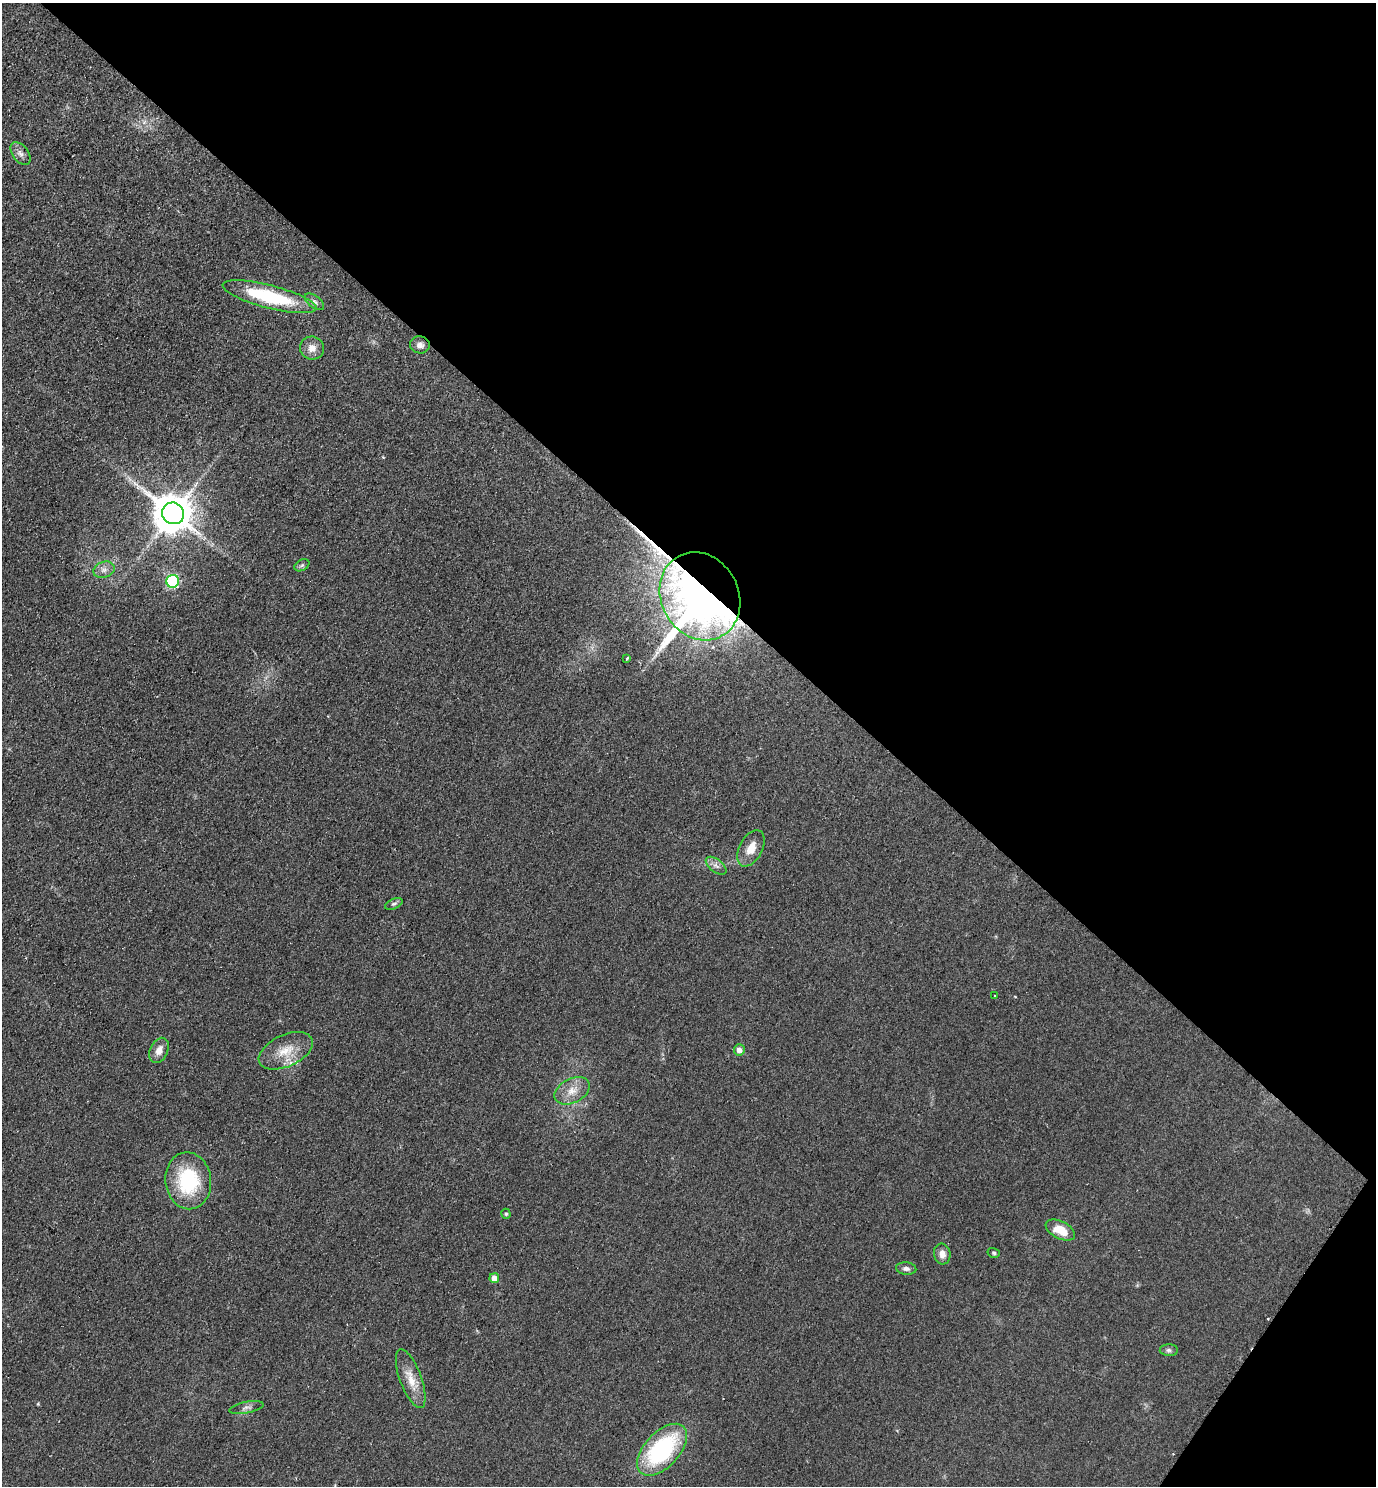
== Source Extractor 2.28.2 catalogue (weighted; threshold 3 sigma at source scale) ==
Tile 8 of 4 x 4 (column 4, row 2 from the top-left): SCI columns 4280-5653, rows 2980-4463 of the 5962 x 5951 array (HDU 1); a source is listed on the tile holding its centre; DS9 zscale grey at full resolution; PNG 1378 x 1488 px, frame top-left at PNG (2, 3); each listed source drawn as its Kron ellipse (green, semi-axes under 4 px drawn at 4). Shown black and unused: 40% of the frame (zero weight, under 2 of 3 exposures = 2% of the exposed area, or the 3 px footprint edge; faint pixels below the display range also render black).
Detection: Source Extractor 2.28.2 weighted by HDU 2 'WHT'; one run over the whole footprint, this tile lists its part. Background 0.0787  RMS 0.011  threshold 0.0515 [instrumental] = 3 sigma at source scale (4.5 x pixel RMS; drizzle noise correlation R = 1.50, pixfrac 1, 0.05/0.05 arcsec/px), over >= 5 px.
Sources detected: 33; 3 cosmic-ray / hot-pixel residue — neither listed nor drawn; the other 30 listed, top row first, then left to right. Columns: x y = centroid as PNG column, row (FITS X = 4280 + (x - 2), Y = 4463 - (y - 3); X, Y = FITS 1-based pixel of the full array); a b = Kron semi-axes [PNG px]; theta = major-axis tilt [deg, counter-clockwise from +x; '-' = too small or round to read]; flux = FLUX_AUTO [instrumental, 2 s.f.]
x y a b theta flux
20 153 13 7 -52 6
269 297 48 11 -14 95
315 302 11 6 -38 4
420 345 10 8 -9 5.8
312 348 12 11 - 9.5
173 513 11 10 - 3400
302 565 8 5 29 2.5
104 570 11 8 18 6.3
173 581 6 6 - 150
700 596 45 38 -61 1300
627 658 3 3 - 3.7
751 848 19 11 62 16
716 866 12 6 -38 5
394 904 9 5 24 2.7
994 996 2 2 - 1.1
159 1050 13 8 64 9.3
739 1050 5 5 - 6.9
286 1051 29 16 25 26
572 1091 19 12 27 16
188 1181 28 23 -83 79
506 1214 5 4 - 1.9
1060 1230 16 8 -27 22
994 1253 6 5 - 1.9
942 1254 10 8 -83 7.6
906 1269 10 6 -6 4.1
494 1278 5 5 - 13
1169 1350 9 5 0 2.9
411 1379 31 11 -69 19
246 1408 17 5 11 5
662 1450 31 17 47 140
Overlapping masked pixels (flux is a lower limit): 1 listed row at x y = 700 596